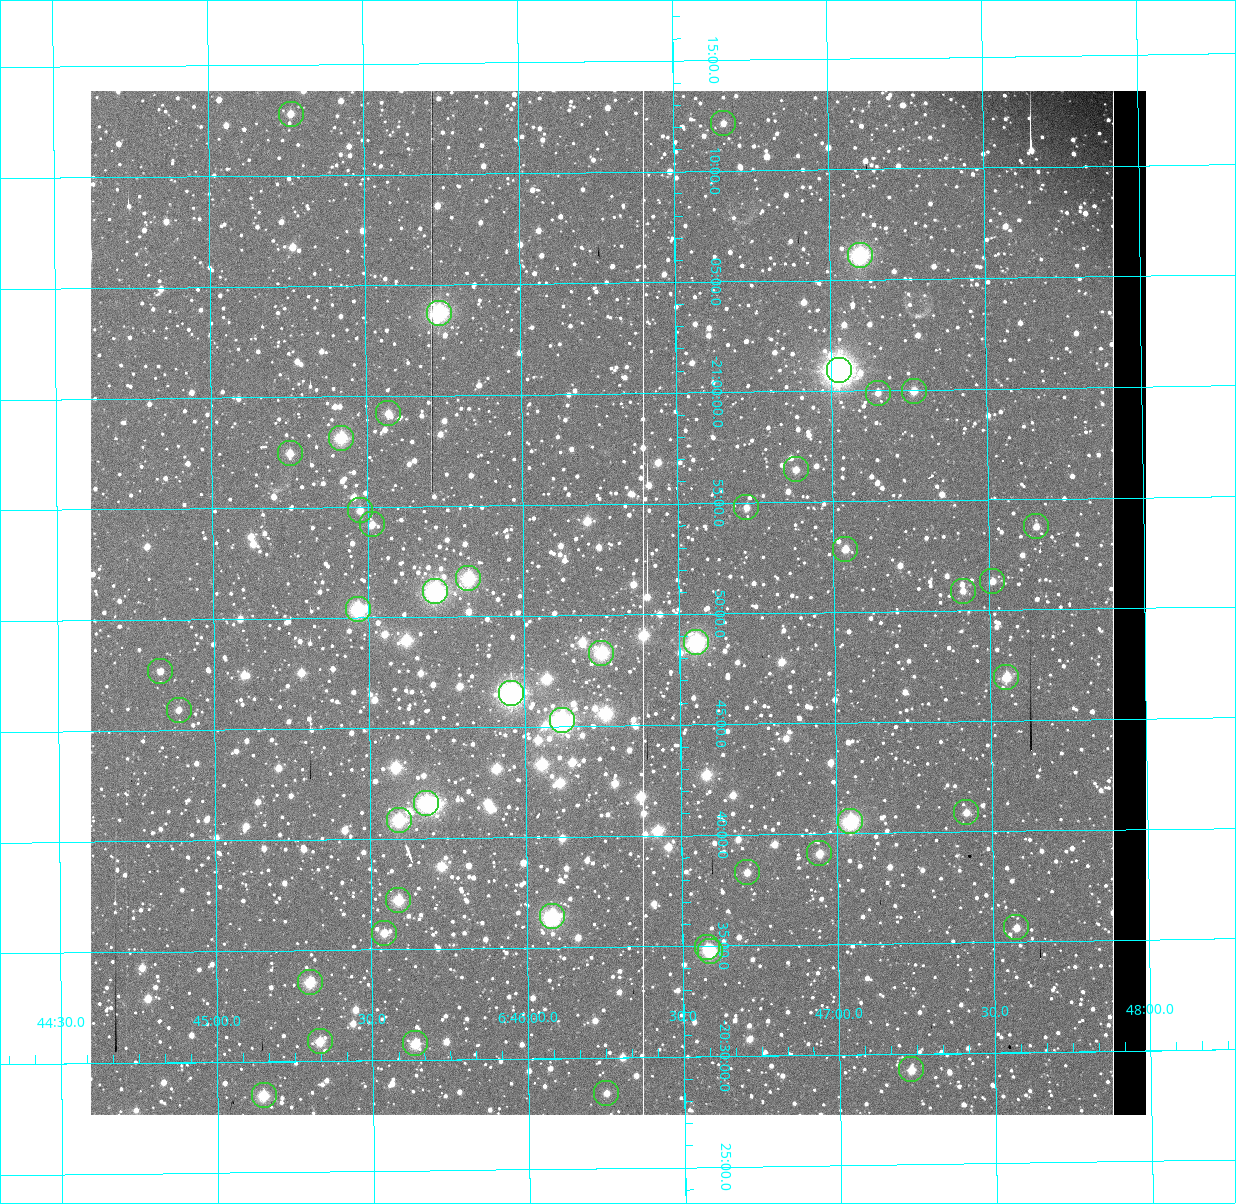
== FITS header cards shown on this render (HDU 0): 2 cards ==
NAXIS1  =                 1056 / Axis length
NAXIS2  =                 1024 / Axis length

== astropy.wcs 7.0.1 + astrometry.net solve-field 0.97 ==
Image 1056 x 1024 px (HDU 0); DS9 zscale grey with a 90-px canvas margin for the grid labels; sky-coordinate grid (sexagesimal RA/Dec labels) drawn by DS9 from the SOLVED WCS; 46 Tycho-2 reference stars matched to detected sources circled (green)
Header WCS: none
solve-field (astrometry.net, Tycho-2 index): SOLVED blind (the file carries no WCS)
Solved WCS: RA---TAN-SIP/DEC--TAN-SIP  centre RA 06:46:18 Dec -20:51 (101.58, -20.84 deg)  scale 2.71 arcsec/px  FOV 47.7' x 46.3'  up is +179 deg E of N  parity normal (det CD < 0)
(file carries no celestial WCS; the grid is the blind solution)
Tycho-2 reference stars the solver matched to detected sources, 46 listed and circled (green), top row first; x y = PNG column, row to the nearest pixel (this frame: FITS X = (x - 91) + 1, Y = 1024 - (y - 91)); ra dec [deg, ICRS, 3 dp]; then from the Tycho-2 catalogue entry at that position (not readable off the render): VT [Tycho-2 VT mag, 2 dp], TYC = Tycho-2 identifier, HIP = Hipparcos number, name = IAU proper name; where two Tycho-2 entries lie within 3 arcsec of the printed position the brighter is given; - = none
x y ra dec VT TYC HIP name
292 114 101.316 -21.213 10.66 5961-3092-1 - -
724 123 101.665 -21.203 11.35 5961-3349-1 - -
861 255 101.774 -21.102 7.91 5961-1426-1 - -
440 313 101.434 -21.062 7.97 5961-2270-1 - -
840 370 101.756 -21.015 6.03 5961-3333-1 32504 -
915 391 101.816 -20.999 10.13 5961-1866-1 - -
879 393 101.787 -20.998 10.88 5961-3111-1 - -
389 413 101.393 -20.987 10.28 5961-3034-1 - -
342 438 101.354 -20.969 8.76 5961-818-1 - -
291 453 101.313 -20.958 10.27 5961-1766-1 - -
797 469 101.721 -20.941 10.62 5961-1540-1 - -
747 507 101.680 -20.913 11.15 5961-1214-1 - -
361 510 101.369 -20.914 10.45 5961-1572-1 - -
373 524 101.379 -20.904 10.64 5961-2674-1 - -
1037 526 101.913 -20.896 10.72 5961-2158-1 - -
846 549 101.760 -20.881 10.32 5961-368-1 - -
469 578 101.456 -20.862 8.27 5961-1358-1 - -
993 581 101.878 -20.855 11.04 5961-1570-1 - -
436 591 101.429 -20.853 7.54 5961-362-1 32393 -
964 591 101.854 -20.848 11.17 5961-962-1 - -
359 609 101.367 -20.840 8.23 5961-2850-1 - -
697 642 101.639 -20.812 7.87 5961-2866-1 32467 -
602 653 101.562 -20.805 8.40 5961-2204-1 32440 -
161 671 101.207 -20.795 10.99 5961-1468-1 - -
1007 677 101.888 -20.783 9.38 5961-2236-1 - -
512 693 101.489 -20.775 7.05 5961-3331-1 32406 -
180 710 101.222 -20.766 10.87 5961-3166-1 - -
563 720 101.530 -20.754 7.32 5961-3329-1 32426 -
427 803 101.420 -20.694 7.79 5961-3346-1 - -
967 812 101.854 -20.681 10.70 5961-2830-1 - -
400 820 101.398 -20.681 8.35 5961-3326-1 32390 -
851 821 101.761 -20.676 8.31 5961-3335-1 - -
820 853 101.736 -20.652 10.07 5961-3073-1 - -
748 872 101.677 -20.638 10.49 5961-2780-1 - -
399 900 101.397 -20.621 9.06 5957-285-1 - -
553 916 101.520 -20.607 7.91 5957-811-1 32422 -
1017 927 101.893 -20.594 10.60 5957-359-1 - -
385 933 101.385 -20.596 10.31 5957-1389-1 - -
708 947 101.644 -20.582 10.35 5957-2794-1 - -
711 951 101.647 -20.579 8.94 5957-19-1 - -
311 982 101.325 -20.560 9.46 5957-1381-1 - -
321 1041 101.333 -20.515 9.77 5957-1223-1 - -
416 1043 101.409 -20.513 9.32 5957-695-1 - -
912 1069 101.807 -20.488 10.15 5957-333-1 - -
607 1093 101.562 -20.474 11.23 5957-523-1 - -
265 1095 101.287 -20.475 9.34 5957-657-1 - -